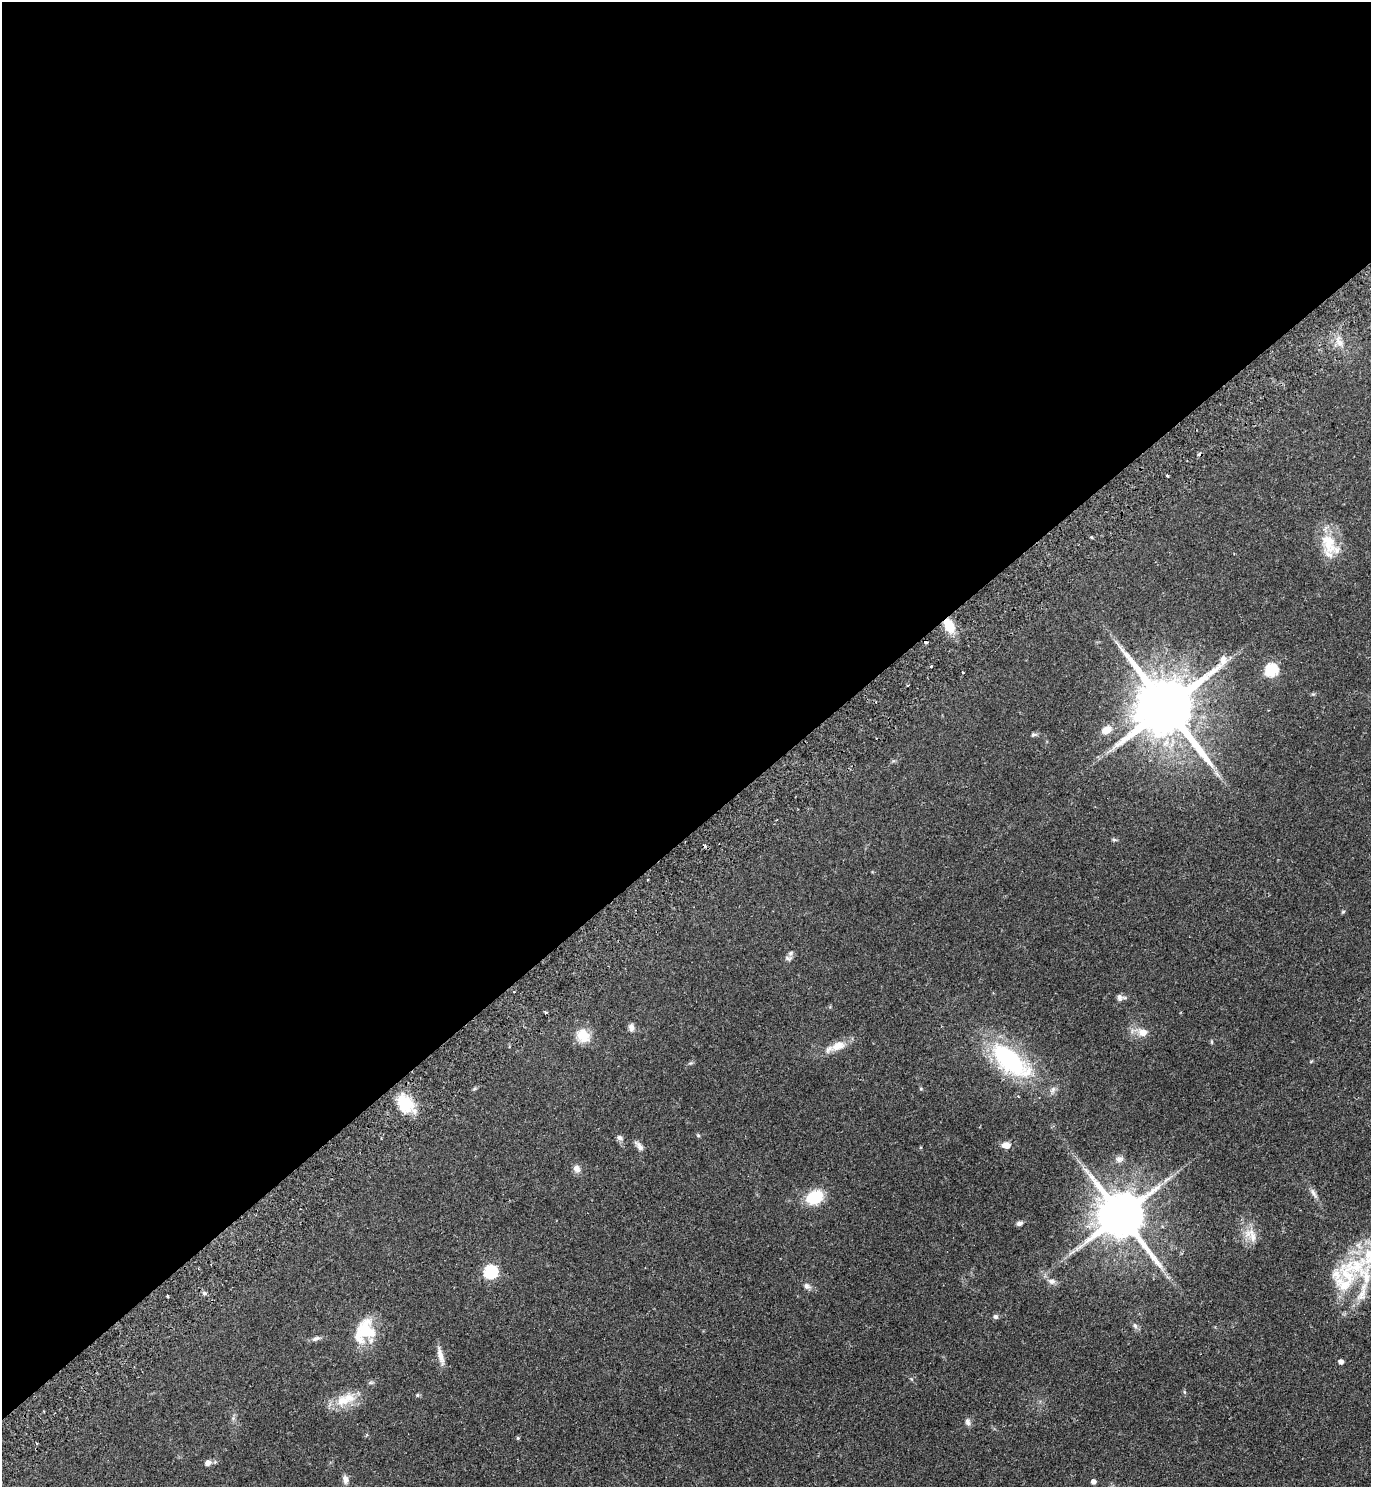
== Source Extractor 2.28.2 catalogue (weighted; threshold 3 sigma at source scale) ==
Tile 2 of 4 x 4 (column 2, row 1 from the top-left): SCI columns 1706-3074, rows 4502-5986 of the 6010 x 6034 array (HDU 1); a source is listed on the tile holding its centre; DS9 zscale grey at full resolution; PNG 1373 x 1489 px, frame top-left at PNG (2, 2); no overlay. Shown black and unused: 56% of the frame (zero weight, under 2 of 3 exposures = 3% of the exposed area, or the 3 px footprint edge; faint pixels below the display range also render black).
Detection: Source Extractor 2.28.2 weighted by HDU 2 'WHT'; one run over the whole footprint, this tile lists its part. Background 0.146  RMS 0.0066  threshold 0.0298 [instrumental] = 3 sigma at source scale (4.5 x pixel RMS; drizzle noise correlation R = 1.50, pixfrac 1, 0.05/0.05 arcsec/px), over >= 5 px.
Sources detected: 67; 1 inside a brighter object's white glare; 6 cosmic-ray / hot-pixel residue — not listed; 7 inside a brighter listed object's ellipse — not listed separately; the other 53 listed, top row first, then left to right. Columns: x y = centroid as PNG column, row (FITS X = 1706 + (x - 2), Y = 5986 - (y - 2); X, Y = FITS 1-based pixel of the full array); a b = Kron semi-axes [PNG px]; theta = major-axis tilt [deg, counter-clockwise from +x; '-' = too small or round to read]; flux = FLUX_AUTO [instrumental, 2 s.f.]
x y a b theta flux
1339 343 10 7 -49 3.7
1168 476 3 2 - 0.79
1091 537 5 3 - 0.59
1329 543 32 18 -72 19
949 625 14 9 -62 15
931 666 3 3 - 0.87
1271 670 6 6 - 69
1166 706 20 16 -53 5900
1106 730 13 9 25 6.2
1033 735 9 5 16 1.3
1217 774 11 4 -60 2.3
1114 840 6 4 -1 0.95
1343 912 5 4 - 0.8
791 953 8 5 28 1.4
788 958 11 6 -17 1.7
1120 997 9 8 - 2.4
631 1027 10 7 -89 2.6
1143 1032 9 8 - 6.1
583 1036 16 13 -41 13
838 1046 21 11 20 8.8
1010 1061 54 23 -40 80
921 1089 5 4 - 0.68
407 1103 26 16 -80 18
620 1138 8 7 - 2.2
1006 1145 9 7 6 5.2
639 1146 14 6 -49 3.1
1119 1159 10 8 -55 2.6
577 1169 10 8 -57 3.4
1314 1193 17 5 -59 3.1
815 1197 16 12 28 25
1121 1216 15 13 -55 3300
1019 1223 7 5 25 2.3
1251 1235 23 14 -51 9.4
490 1272 6 6 - 92
1052 1281 10 7 -15 3
1346 1281 63 27 81 46
807 1286 9 7 -45 2.4
204 1293 6 5 - 1.5
167 1296 3 2 - 0.84
995 1317 7 6 - 1.6
1135 1326 8 6 -73 1.8
365 1331 29 21 60 27
316 1338 11 6 19 2.2
440 1356 25 6 -76 5.3
1341 1362 4 4 - 2.7
1184 1392 6 4 -88 0.83
417 1395 6 4 90 0.82
343 1401 20 15 14 13
968 1422 10 7 -81 2.3
518 1438 4 4 - 0.86
207 1463 6 5 - 4.1
345 1479 10 7 -78 3.4
1093 1482 4 4 - 2.9
Overlapping masked pixels (flux is a lower limit): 1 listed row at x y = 949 625